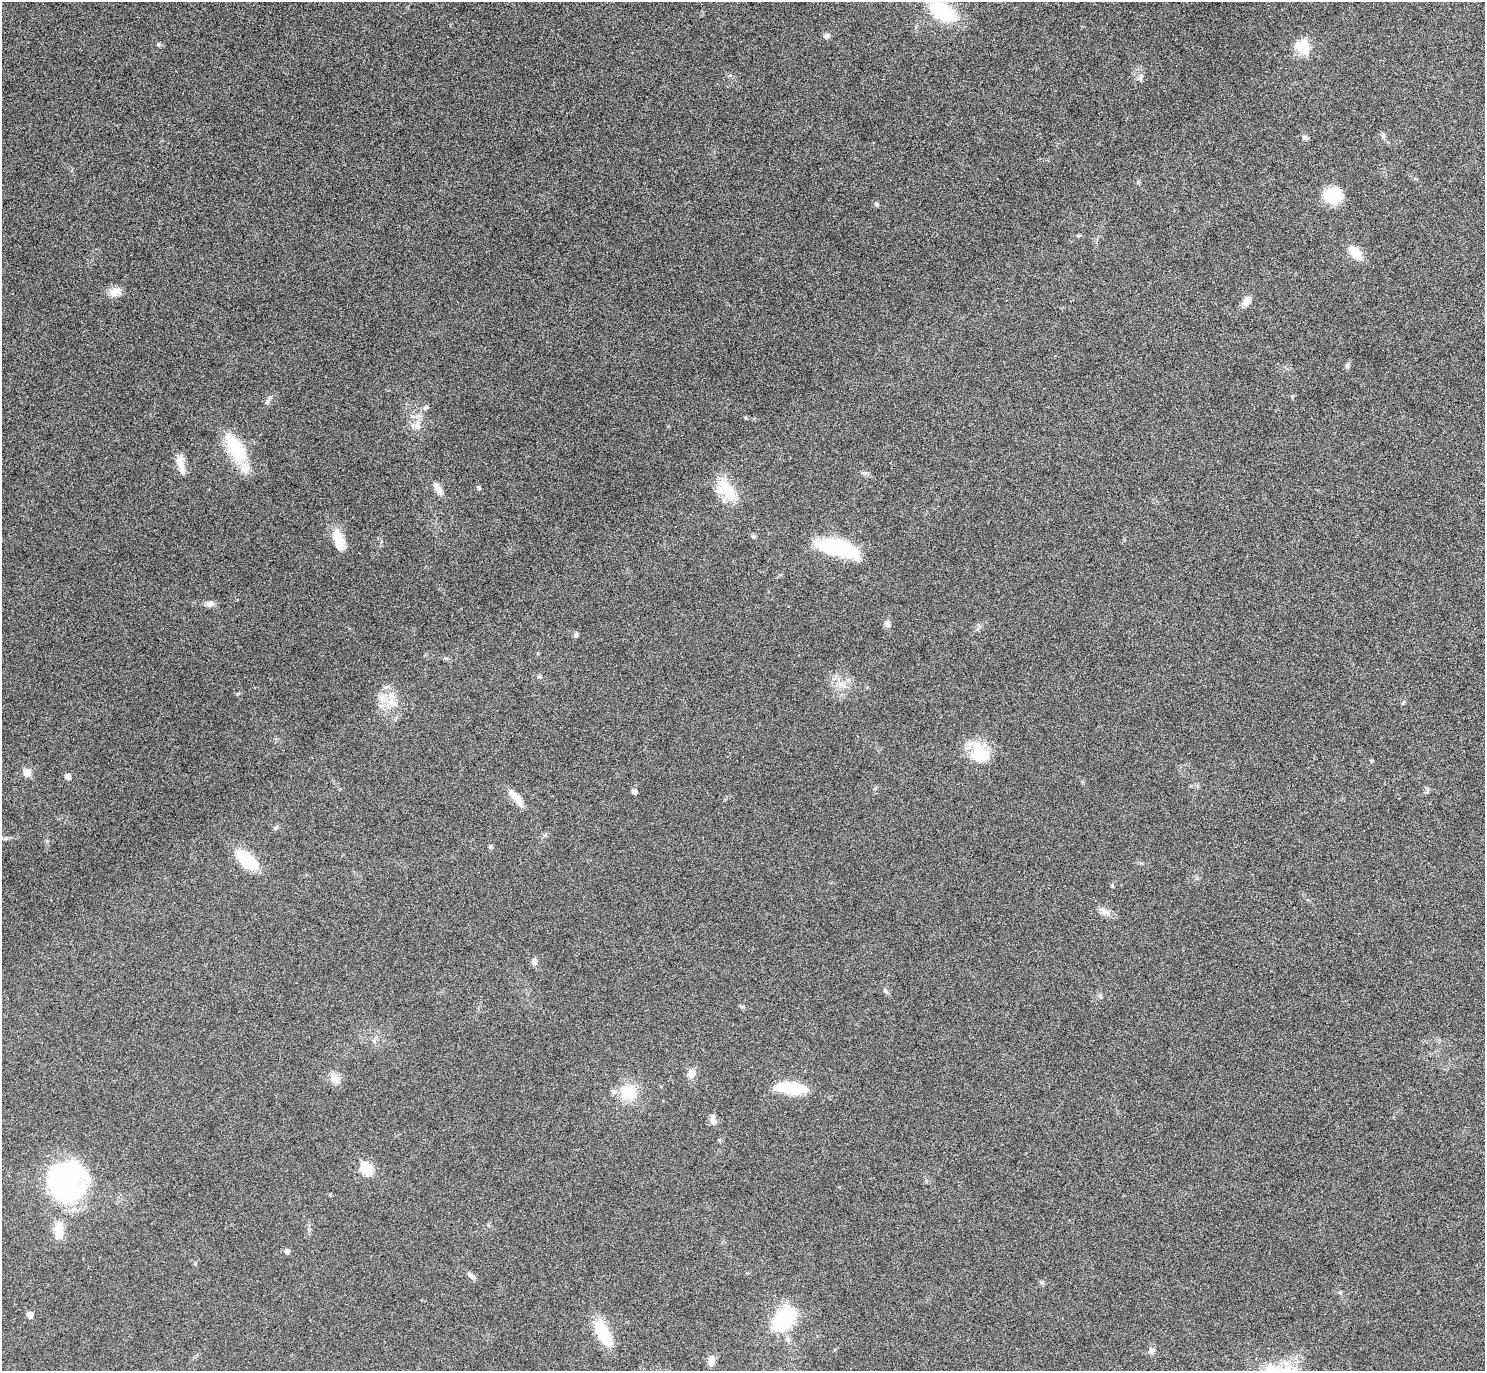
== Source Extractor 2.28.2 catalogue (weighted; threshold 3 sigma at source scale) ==
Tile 10 of 4 x 4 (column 2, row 3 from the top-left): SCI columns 1506-2988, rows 1545-2913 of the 5961 x 5953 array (HDU 1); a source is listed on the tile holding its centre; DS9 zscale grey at full resolution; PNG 1487 x 1373 px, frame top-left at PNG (2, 2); no overlay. Nothing masked; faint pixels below the display range render black.
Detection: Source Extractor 2.28.2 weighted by HDU 2 'WHT'; one run over the whole footprint, this tile lists its part. Background 0.0516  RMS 0.0041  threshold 0.0167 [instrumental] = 3 sigma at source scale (4.09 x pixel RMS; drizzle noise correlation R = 1.36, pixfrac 0.8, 0.05/0.05 arcsec/px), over >= 5 px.
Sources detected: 61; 2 inside a brighter object's white glare — not listed; the other 59 listed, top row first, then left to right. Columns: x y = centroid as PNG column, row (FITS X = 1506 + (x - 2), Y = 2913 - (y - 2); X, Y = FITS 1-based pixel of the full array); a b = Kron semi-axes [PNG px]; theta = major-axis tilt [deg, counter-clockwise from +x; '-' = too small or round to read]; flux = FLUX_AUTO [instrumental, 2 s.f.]
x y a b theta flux
943 12 23 13 -27 26
827 36 8 6 56 1.1
158 44 6 4 -47 0.52
1303 46 22 18 -36 7.1
1383 135 9 5 -64 0.89
1305 137 7 6 - 0.94
1333 195 20 18 1 11
876 204 6 5 - 0.57
1078 236 5 4 - 0.49
1355 253 17 9 -47 7.3
114 292 16 11 9 3.4
1246 302 14 8 57 2.2
1347 366 7 5 85 0.81
267 402 8 4 53 0.78
426 407 7 6 - 0.92
417 426 11 8 -89 2.5
236 449 41 18 -58 18
180 465 23 8 -61 3.8
479 488 6 4 -89 0.48
438 489 15 7 -59 3.1
726 489 33 18 -51 11
753 536 6 5 - 0.61
338 540 24 11 -76 7.5
834 548 43 18 -9 25
209 604 10 7 7 2
887 624 9 7 -86 1.5
576 635 8 5 88 0.73
539 677 6 4 0 0.5
841 684 8 4 -19 1.2
391 702 16 8 -25 4.6
1403 703 7 3 53 0.45
980 753 32 19 -68 11
27 773 5 5 - 7.3
67 776 5 5 - 2.5
634 791 5 4 - 1.8
516 798 24 8 -50 4.5
276 828 7 5 66 0.69
490 847 6 4 -46 0.52
247 860 29 13 -40 14
1104 911 22 4 -34 1.9
534 962 9 7 83 1.3
886 991 6 5 - 0.74
741 1006 6 4 -19 0.51
691 1073 10 9 - 2.6
335 1078 15 10 -60 3.2
791 1088 24 9 -5 23
628 1092 21 19 -22 10
713 1120 14 7 -75 1.8
719 1140 5 5 - 0.46
367 1169 6 6 - 25
64 1181 50 41 -65 57
59 1231 22 11 -87 7
287 1252 5 5 - 1.5
470 1275 15 5 -37 1.4
30 1315 5 5 - 3.5
784 1319 18 12 44 43
603 1333 32 13 -64 14
1152 1350 8 6 12 1.3
711 1360 13 7 83 2.6
Unlisted compact peaks at least as high as the median listed source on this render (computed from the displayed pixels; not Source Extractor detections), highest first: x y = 865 473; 238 694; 746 418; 445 658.